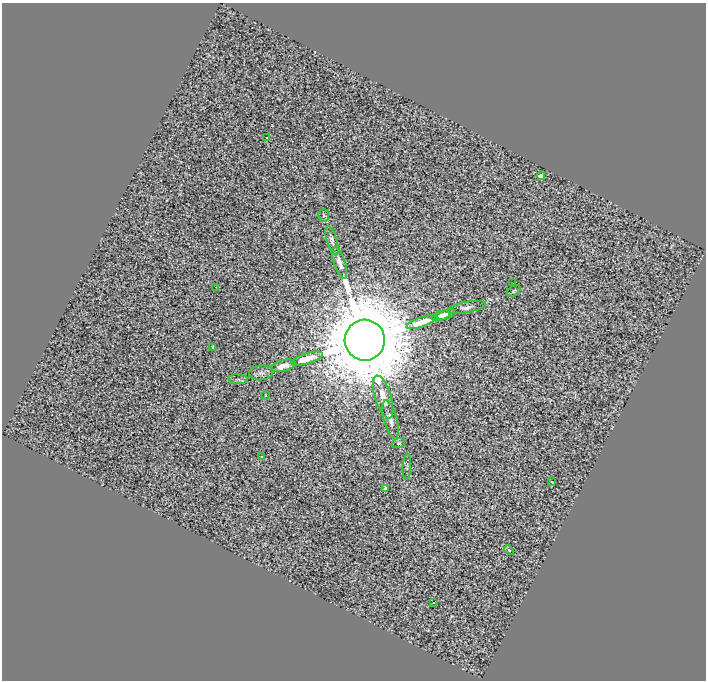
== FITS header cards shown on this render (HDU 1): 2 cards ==
NAXIS1  =                  704
NAXIS2  =                  678

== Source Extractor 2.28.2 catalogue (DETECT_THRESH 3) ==
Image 704 x 678 px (HDU 1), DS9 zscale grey, 1 PNG px = 1 image px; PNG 708 x 682 px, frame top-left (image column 1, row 678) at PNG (2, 3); each listed source drawn as its Kron ellipse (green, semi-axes under 4 px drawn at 4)
Background 0.423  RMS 1.5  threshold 4.5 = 3 sigma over >= 5 px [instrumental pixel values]
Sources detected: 28; all 28 listed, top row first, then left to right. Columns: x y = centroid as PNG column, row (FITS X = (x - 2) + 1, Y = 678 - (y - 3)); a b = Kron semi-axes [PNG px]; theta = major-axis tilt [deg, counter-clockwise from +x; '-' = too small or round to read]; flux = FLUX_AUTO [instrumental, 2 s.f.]
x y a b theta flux
267 138 2 2 - 8.6e+01
541 176 4 4 - 5.9e+02
324 215 6 5 - 1.8e+02
332 241 15 5 -74 3.7e+02
340 262 17 5 -71 6.2e+02
513 283 3 2 - 9.0e+01
216 287 2 2 - 5.4e+01
514 291 8 5 37 2.1e+02
467 307 20 5 11 4.7e+02
446 314 9 4 22 5.3e+02
441 316 10 4 17 3.8e+02
421 322 15 4 19 1.5e+03
365 340 20 20 - 1.9e+06
212 347 3 2 - 7.8e+01
307 358 16 5 16 1.5e+03
283 366 12 5 16 6.5e+02
261 373 12 7 6 4.1e+02
238 379 10 5 -2 3.0e+02
265 395 4 3 - 5.5e+01
383 397 22 8 -73 1.7e+03
390 419 19 6 -74 7.9e+02
399 443 6 5 - 1.5e+02
262 456 2 2 - 6.5e+01
407 467 13 3 86 1.5e+02
551 481 2 2 - 7.5e+01
385 489 4 3 - 3.6e+02
509 550 5 3 - 1.1e+02
434 602 3 2 - 1.9e+02